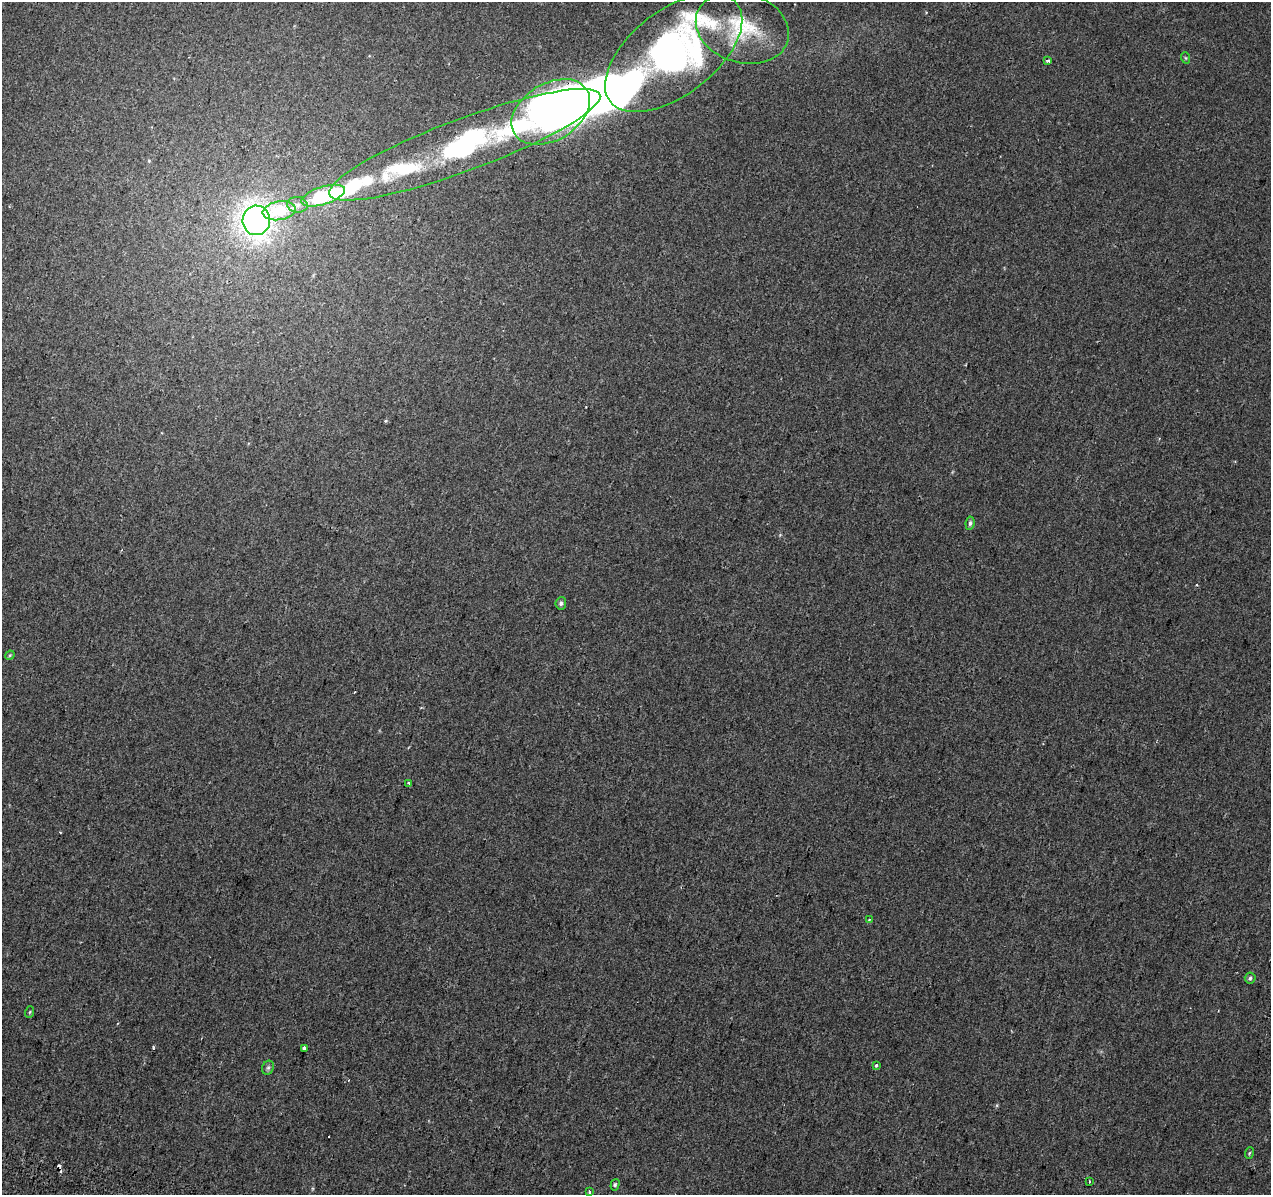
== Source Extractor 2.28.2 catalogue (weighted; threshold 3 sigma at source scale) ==
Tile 7 of 4 x 4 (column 3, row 2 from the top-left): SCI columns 2564-3832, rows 2724-3916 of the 5120 x 5387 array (HDU 1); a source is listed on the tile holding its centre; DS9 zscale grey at full resolution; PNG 1273 x 1197 px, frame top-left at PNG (2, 2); each listed source drawn as its Kron ellipse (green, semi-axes under 4 px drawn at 4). Shown black and unused: <1% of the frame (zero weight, under 2 of 3 exposures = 3% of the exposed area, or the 3 px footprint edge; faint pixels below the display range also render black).
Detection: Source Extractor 2.28.2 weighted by HDU 2 'WHT'; one run over the whole footprint, this tile lists its part. Background -8.78e-04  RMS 0.0049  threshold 0.022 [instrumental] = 3 sigma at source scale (4.5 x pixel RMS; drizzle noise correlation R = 1.50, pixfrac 1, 0.0396/0.0396 arcsec/px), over >= 5 px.
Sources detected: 35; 3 inside a brighter object's white glare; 4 cosmic-ray / hot-pixel residue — neither listed nor drawn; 4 inside a brighter listed object's ellipse — not listed separately; the other 24 listed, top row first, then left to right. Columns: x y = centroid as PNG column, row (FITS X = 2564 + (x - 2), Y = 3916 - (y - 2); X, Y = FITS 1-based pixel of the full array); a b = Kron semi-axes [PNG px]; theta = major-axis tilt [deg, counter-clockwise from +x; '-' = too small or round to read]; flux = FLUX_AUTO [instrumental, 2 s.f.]
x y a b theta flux
742 28 47 35 -17 35
674 52 80 42 38 210
1186 58 6 3 -70 0.53
1048 61 3 3 - 0.83
551 112 42 28 31 430
465 145 144 26 20 120
323 196 22 9 18 40
297 205 10 8 -5 2.8
279 211 16 9 10 21
256 220 15 14 - 220
970 523 7 4 82 0.97
561 603 6 5 - 1.1
10 655 5 3 - 0.46
409 783 3 2 - 0.79
869 919 3 3 - 0.58
1250 978 5 5 - 0.86
30 1012 6 3 71 0.49
304 1048 4 3 - 2.9
876 1065 3 3 - 1.2
268 1068 7 5 68 0.93
1249 1153 6 3 70 0.56
1089 1182 3 2 - 0.47
615 1185 6 4 73 0.71
589 1192 4 3 - 2.1
Overlapping masked pixels (flux is a lower limit): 1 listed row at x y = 551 112